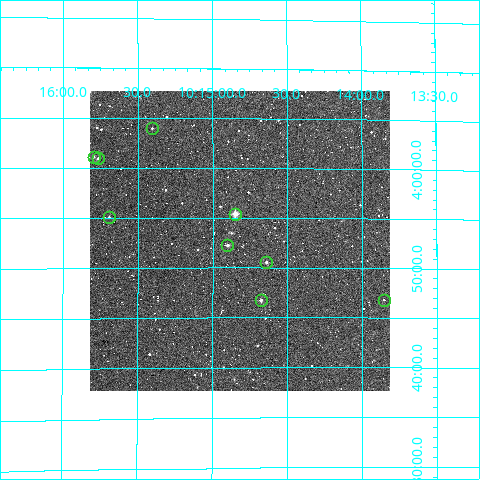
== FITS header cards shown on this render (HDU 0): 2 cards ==
NAXIS1  =                  300
NAXIS2  =                  300

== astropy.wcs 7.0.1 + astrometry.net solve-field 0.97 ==
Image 300 x 300 px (HDU 0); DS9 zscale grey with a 90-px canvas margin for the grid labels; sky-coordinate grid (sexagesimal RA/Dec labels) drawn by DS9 from the SOLVED WCS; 9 Tycho-2 reference stars matched to detected sources circled (green)
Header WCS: RA---TAN/DEC--TAN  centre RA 10:14:49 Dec +03:53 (153.70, +3.88 deg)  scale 6 arcsec/px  FOV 30.0' x 30.0'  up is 0 deg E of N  parity normal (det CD < 0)
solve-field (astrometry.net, Tycho-2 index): VERIFIED the header's WCS against the Tycho-2 star catalogue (verified at 2 index scales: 7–9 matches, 0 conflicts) and refined it, rather than solving blind
Solved WCS: RA---TAN-SIP/DEC--TAN-SIP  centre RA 10:14:49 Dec +03:53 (153.71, +3.88 deg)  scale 6 arcsec/px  FOV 30.0' x 30.1'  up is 0 deg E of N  parity normal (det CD < 0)
The solver's refit moves the header's centre by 2 arcsec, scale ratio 1.001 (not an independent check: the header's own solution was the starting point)
Tycho-2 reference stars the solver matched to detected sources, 9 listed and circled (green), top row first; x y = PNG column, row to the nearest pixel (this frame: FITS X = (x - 90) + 1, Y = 300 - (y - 91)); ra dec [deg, ICRS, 3 dp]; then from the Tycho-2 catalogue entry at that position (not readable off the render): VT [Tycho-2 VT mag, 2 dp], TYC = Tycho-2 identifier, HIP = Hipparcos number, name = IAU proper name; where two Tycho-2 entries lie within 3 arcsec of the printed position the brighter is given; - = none
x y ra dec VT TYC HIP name
152 128 153.851 +4.066 12.87 248-1450-1 - -
94 157 153.949 +4.018 11.39 248-1308-1 - -
98 158 153.942 +4.015 11.23 248-1060-1 - -
235 214 153.713 +3.923 9.57 248-1368-1 - -
109 217 153.923 +3.918 11.85 248-1708-1 - -
227 245 153.725 +3.871 11.22 248-1568-1 - -
266 262 153.660 +3.842 11.12 248-1759-1 - -
261 300 153.670 +3.779 11.25 248-475-1 - -
384 300 153.464 +3.780 12.15 248-897-1 - -